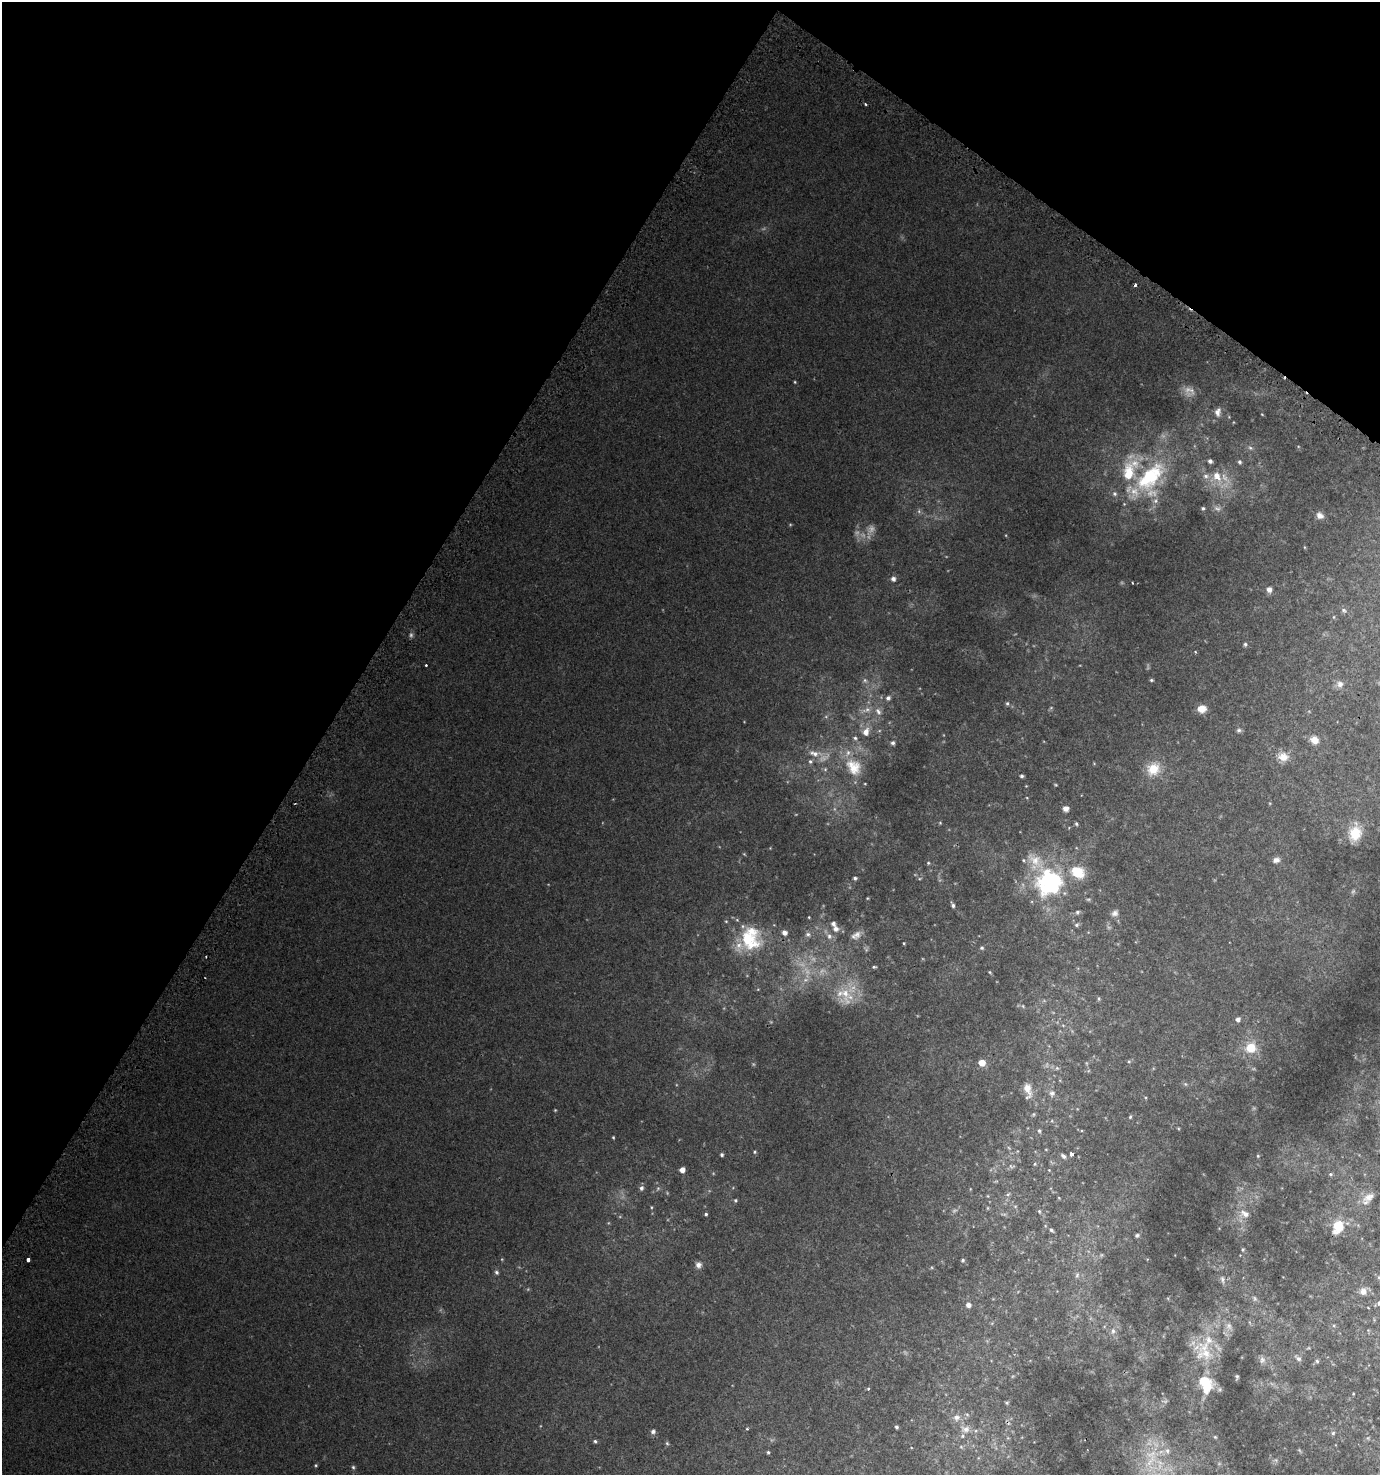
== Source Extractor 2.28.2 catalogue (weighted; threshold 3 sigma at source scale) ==
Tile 2 of 4 x 4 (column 2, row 1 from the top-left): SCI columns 1692-3069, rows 4483-5955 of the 6070 x 6007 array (HDU 1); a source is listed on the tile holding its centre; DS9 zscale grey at full resolution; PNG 1382 x 1477 px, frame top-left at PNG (2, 2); no overlay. Shown black and unused: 31% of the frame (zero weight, under 2 of 3 exposures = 3% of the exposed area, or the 3 px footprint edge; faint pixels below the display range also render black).
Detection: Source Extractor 2.28.2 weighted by HDU 2 'WHT'; one run over the whole footprint, this tile lists its part. Background 0.0145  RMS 0.0048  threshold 0.0217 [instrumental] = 3 sigma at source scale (4.5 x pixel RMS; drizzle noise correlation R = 1.50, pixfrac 1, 0.0396/0.0396 arcsec/px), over >= 5 px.
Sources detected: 217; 39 too faint to see at this stretch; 4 cosmic-ray / hot-pixel residue — not listed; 19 inside a brighter listed object's ellipse — not listed separately; the other 155 listed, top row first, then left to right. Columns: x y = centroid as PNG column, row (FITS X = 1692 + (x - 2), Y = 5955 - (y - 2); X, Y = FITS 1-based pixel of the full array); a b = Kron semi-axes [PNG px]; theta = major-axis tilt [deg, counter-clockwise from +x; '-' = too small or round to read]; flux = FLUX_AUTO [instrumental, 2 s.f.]
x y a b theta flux
795 382 4 3 - 0.45
1189 391 15 13 -23 4
1218 412 11 7 78 2.5
1262 414 4 2 - 0.32
1250 448 6 5 - 0.94
1240 462 5 4 - 0.92
1217 477 18 13 -67 9.4
1150 478 56 34 54 55
1203 508 4 4 - 0.81
1320 515 10 8 -42 2.8
1304 547 5 3 - 0.42
893 579 6 5 - 2
1132 583 3 2 - 0.47
1269 590 8 7 - 2.2
1344 610 8 6 -45 1.2
1334 617 5 3 - 0.44
1245 644 5 5 - 0.99
1195 652 4 4 - 0.53
426 665 3 3 - 1
865 680 8 6 -54 1.5
1151 680 5 4 - 0.74
1340 684 11 10 - 2.8
888 698 6 6 - 1.5
1007 703 5 4 - 0.78
1202 709 9 8 - 5.1
878 711 12 8 -61 2.9
1239 730 7 6 - 1
866 732 11 8 65 4.3
855 738 6 5 - 1
1314 740 8 8 - 5.6
893 743 6 5 - 1.2
814 753 22 9 -8 5.6
1283 757 14 12 -13 5.5
810 761 6 6 - 1.2
853 767 29 21 -55 16
825 769 6 5 - 0.92
1153 769 19 16 37 10
1022 776 4 4 - 0.93
1055 785 4 3 - 0.48
1026 786 3 3 - 0.34
1027 798 5 3 - 0.35
1066 808 6 6 - 2.5
940 823 4 4 - 0.46
1076 824 4 4 - 0.81
1355 833 25 17 75 13
770 848 4 4 - 0.32
744 854 5 3 - 0.46
1276 860 10 7 18 2.2
928 863 5 4 - 0.64
855 878 4 4 - 0.93
920 878 5 3 - 0.49
1050 882 32 28 38 65
867 898 3 2 - 0.35
953 905 7 4 -65 1.3
1077 912 6 6 - 1.1
1115 913 11 8 42 2.2
809 917 3 3 - 0.39
1077 925 7 6 - 1.2
836 929 9 7 -3 2.5
784 933 7 7 - 2.2
808 934 8 7 - 1.6
856 935 15 9 32 3.2
829 936 9 7 -78 2.3
750 939 32 30 83 30
904 943 3 3 - 0.41
982 948 5 5 - 0.86
874 967 5 3 - 0.66
807 971 21 13 -62 10
990 972 4 3 - 0.53
758 989 5 3 - 0.4
845 993 25 15 72 12
1099 998 6 5 - 0.75
1023 1006 6 4 -48 0.69
1238 1019 5 5 - 1.8
1063 1025 6 4 -2 0.55
1251 1048 16 15 - 11
1129 1061 5 4 - 0.65
982 1063 6 5 - 5.8
1057 1068 6 5 - 0.88
1185 1084 6 5 - 0.79
1027 1089 16 9 -72 4.9
1052 1093 9 8 - 2
555 1110 3 3 - 0.44
1033 1114 6 5 - 0.62
1130 1117 5 4 - 0.63
1052 1121 5 3 - 0.45
1178 1128 5 3 - 0.43
1039 1131 6 5 - 0.9
613 1137 4 3 - 0.52
1009 1148 7 4 -45 0.9
1046 1149 5 3 - 0.37
755 1152 5 4 - 0.59
1072 1154 4 3 - 4.6
722 1155 4 3 - 0.91
1064 1156 7 5 -33 1.5
1258 1156 5 4 - 0.62
1035 1164 5 4 - 0.56
1011 1166 9 6 -12 1.2
682 1170 5 5 - 3.5
1331 1174 6 5 - 0.82
641 1188 7 6 - 1.3
1008 1194 7 5 63 1.1
988 1196 5 3 - 0.39
1369 1197 18 9 26 4.3
1059 1198 4 3 - 0.4
735 1200 5 4 - 0.74
651 1207 5 3 - 0.42
988 1208 6 4 -90 0.47
1039 1211 6 4 -75 0.67
706 1214 4 3 - 0.75
1244 1214 16 11 -14 5
1338 1226 15 11 70 12
1051 1230 7 5 -41 1.1
1137 1235 6 5 - 0.91
1243 1249 5 4 - 0.64
28 1259 4 3 - 4.9
963 1260 4 4 - 0.75
698 1265 9 8 - 2.2
497 1272 6 5 - 1.1
1077 1275 9 5 75 1.4
1379 1277 5 4 - 0.57
1222 1280 11 6 -72 1.8
1363 1291 12 10 36 3.1
1379 1303 6 5 - 1
968 1305 5 5 - 2.3
1249 1322 6 4 -70 0.61
1334 1326 6 5 - 0.79
1229 1327 15 11 -64 3.8
1368 1330 6 3 -18 0.49
1113 1331 9 9 - 2.6
1204 1352 35 27 -74 21
1298 1358 11 6 -39 1.7
1262 1360 10 8 -83 2.2
1317 1361 6 5 - 0.91
1237 1377 5 3 - 0.76
868 1389 4 4 - 0.72
1353 1394 4 3 - 0.35
1007 1403 4 4 - 0.69
967 1415 7 5 -66 0.89
957 1417 11 10 - 3.4
896 1427 4 4 - 0.98
747 1429 3 3 - 0.53
965 1429 16 12 -14 5.1
653 1431 7 6 - 1.3
1333 1433 6 6 - 0.93
1215 1437 4 4 - 0.53
1008 1438 6 4 -18 0.49
1368 1438 5 5 - 0.58
595 1441 5 4 - 0.85
667 1443 6 4 -45 0.71
961 1447 6 5 - 0.78
768 1452 4 3 - 0.64
1151 1458 47 21 78 27
316 1465 4 3 - 0.53
353 1467 6 5 - 0.87
Isophote crosses this tile's border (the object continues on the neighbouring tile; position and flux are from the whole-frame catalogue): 2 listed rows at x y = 1379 1277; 1379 1303